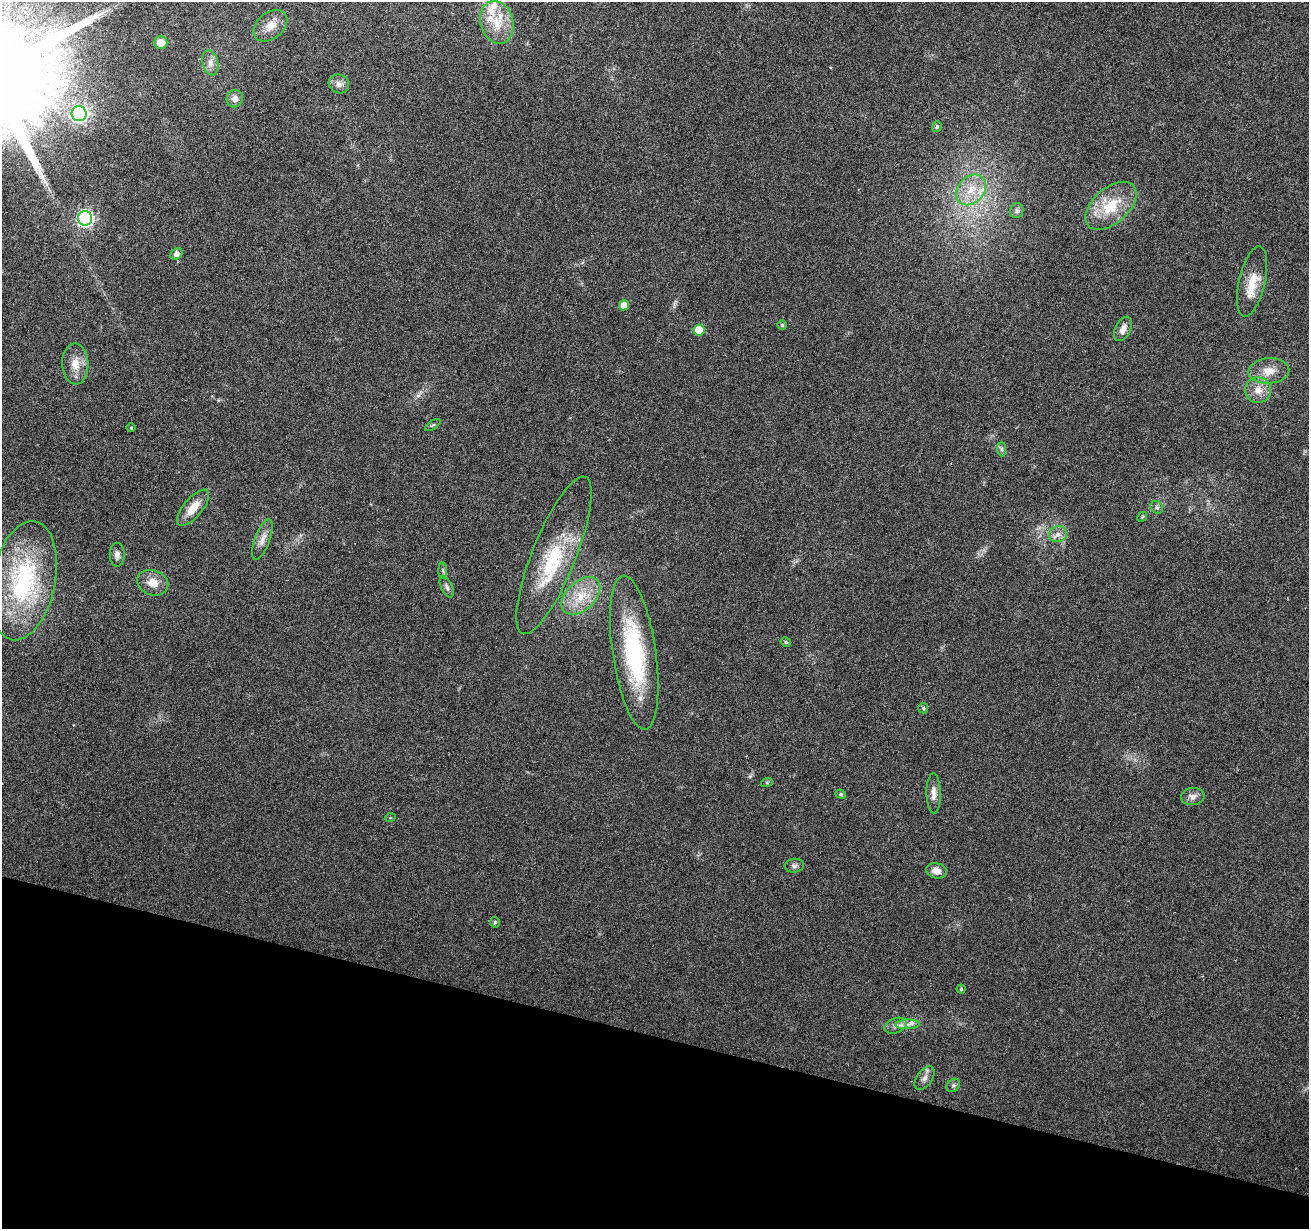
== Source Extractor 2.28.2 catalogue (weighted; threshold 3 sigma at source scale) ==
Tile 15 of 4 x 4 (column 3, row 4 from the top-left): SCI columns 2616-3922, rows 218-1444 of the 5239 x 5405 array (HDU 1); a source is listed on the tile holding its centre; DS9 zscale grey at full resolution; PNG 1311 x 1231 px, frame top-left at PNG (2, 2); each listed source drawn as its Kron ellipse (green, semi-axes under 4 px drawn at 4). Shown black and unused: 16% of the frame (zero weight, under 3 of 6 exposures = <1% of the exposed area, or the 3 px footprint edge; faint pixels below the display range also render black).
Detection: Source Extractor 2.28.2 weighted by HDU 2 'WHT'; one run over the whole footprint, this tile lists its part. Background 0.0128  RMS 0.0022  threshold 0.00881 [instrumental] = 3 sigma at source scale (4.09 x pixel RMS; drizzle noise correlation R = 1.36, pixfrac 0.8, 0.0396/0.0396 arcsec/px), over >= 5 px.
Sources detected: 56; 4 inside a brighter listed object's ellipse — not listed separately; the other 52 listed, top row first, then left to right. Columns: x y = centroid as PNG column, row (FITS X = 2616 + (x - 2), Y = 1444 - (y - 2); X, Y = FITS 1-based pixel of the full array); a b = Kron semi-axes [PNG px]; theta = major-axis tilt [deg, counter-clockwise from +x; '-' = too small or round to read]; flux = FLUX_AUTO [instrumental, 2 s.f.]
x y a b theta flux
497 22 22 16 -74 4.9
270 26 19 13 39 2.4
161 42 7 6 - 1.6
210 63 13 7 -78 1.2
339 84 10 9 - 1.1
235 99 8 8 - 1.1
79 114 7 7 - 55
937 127 5 5 - 0.36
971 190 17 13 47 4
1111 206 30 17 41 7.3
1017 211 7 6 - 0.59
85 218 7 7 - 50
176 254 7 5 38 0.99
1252 282 36 13 77 4.5
624 305 5 5 - 2
782 325 5 5 - 0.36
1123 329 13 7 63 1.3
699 330 5 5 - 4.6
75 364 20 13 -88 2.9
1269 371 20 12 4 2.8
1258 390 13 12 - 2.3
433 425 9 3 33 0.27
131 427 5 3 - 0.17
1002 449 7 4 -89 0.43
1157 507 7 5 -45 0.45
193 508 22 9 50 3.2
1142 517 5 4 - 0.23
1058 534 9 8 - 1.1
262 540 21 7 69 1.6
117 555 12 7 -90 0.97
554 555 84 22 68 15
443 571 8 4 -90 0.42
24 581 60 31 78 27
153 583 16 12 -20 2.5
447 587 11 6 -65 0.71
581 596 23 14 44 5.4
786 642 5 4 - 0.41
634 653 78 21 -82 26
923 708 5 5 - 0.29
767 782 6 4 19 0.25
934 793 20 7 -89 1.4
841 794 5 4 - 0.31
1193 797 12 8 4 1.1
390 818 5 3 - 0.19
794 866 9 7 7 0.65
936 871 10 7 -13 1.5
495 922 5 4 - 0.34
961 989 4 4 - 0.25
907 1024 12 5 3 0.94
896 1026 11 7 21 1
925 1078 13 7 54 1
953 1085 7 6 - 0.45